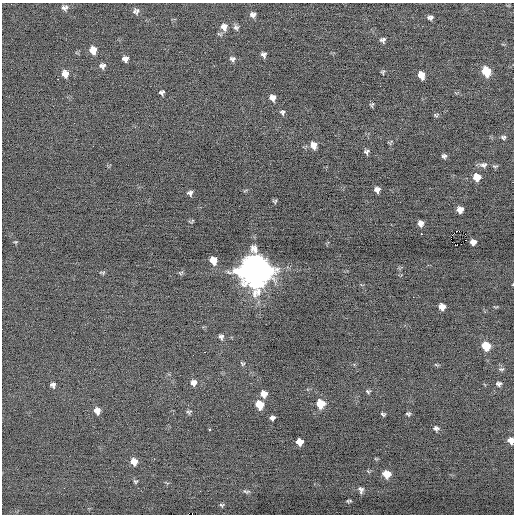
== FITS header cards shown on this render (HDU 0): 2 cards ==
NAXIS1  =                  512 / Axis length
NAXIS2  =                  512 / Axis length

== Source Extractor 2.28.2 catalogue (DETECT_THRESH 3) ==
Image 512 x 512 px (HDU 0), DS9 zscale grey, 1 PNG px = 1 image px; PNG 516 x 516 px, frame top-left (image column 1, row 512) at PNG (2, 3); no overlay
Background -0.0955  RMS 0.65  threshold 1.96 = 3 sigma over >= 5 px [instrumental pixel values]
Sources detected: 82; all 82 listed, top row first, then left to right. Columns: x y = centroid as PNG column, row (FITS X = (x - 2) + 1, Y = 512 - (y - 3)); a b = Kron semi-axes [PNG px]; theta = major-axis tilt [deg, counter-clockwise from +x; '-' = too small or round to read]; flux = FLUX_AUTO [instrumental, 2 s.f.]
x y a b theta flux
64 8 8 7 - 160
134 11 8 5 89 84
137 11 9 5 72 100
253 14 7 6 - 160
430 17 6 5 - 120
224 27 9 9 - 320
236 27 8 7 - 120
383 40 5 5 - 110
93 50 7 7 - 480
264 54 5 5 - 140
125 59 6 5 - 210
232 59 7 6 - 120
102 66 8 6 2 160
486 71 7 6 - 1200
383 72 4 4 - 60
65 74 8 7 - 330
421 75 7 5 -67 490
58 79 2 2 - 44
162 92 5 4 - 100
272 98 6 6 - 240
372 105 6 5 - 66
282 112 6 6 - 99
436 115 6 4 14 60
503 137 6 5 - 84
314 145 7 7 - 390
93 146 3 2 - 34
366 152 6 6 - 110
444 156 5 4 - 100
483 165 10 7 2 160
495 166 8 3 0 54
477 177 6 6 - 570
377 190 5 5 - 200
190 193 5 5 - 130
275 201 5 5 - 65
460 210 6 6 - 320
192 221 8 3 38 47
420 223 5 5 - 240
456 231 2 2 - 84
421 233 3 2 - 46
451 238 4 2 - 4200
465 240 2 2 - 310
15 242 5 4 - 49
473 242 6 5 - 250
461 244 2 2 - 500
455 245 3 2 - 100
213 260 7 6 - 560
254 271 13 12 - 81000
102 273 7 3 -5 58
180 273 6 5 - 64
413 297 2 2 - 28
442 307 6 5 - 350
221 337 7 6 - 110
486 346 7 6 - 1100
204 352 2 2 - 98
243 364 6 5 - 59
436 365 6 4 -20 48
501 369 8 5 8 83
193 383 7 7 - 220
499 384 6 5 - 110
53 385 6 5 - 130
368 391 6 5 - 75
264 394 6 6 - 350
320 404 7 7 - 900
259 405 7 6 - 800
97 411 7 6 - 280
189 412 6 5 - 81
383 414 4 3 - 70
408 414 5 4 - 73
272 418 5 4 - 150
436 428 6 5 - 110
209 430 3 3 - 220
511 440 6 5 - 270
299 442 6 5 - 410
376 459 6 3 -19 44
134 462 7 6 - 390
386 474 7 6 - 660
135 481 5 5 - 65
64 488 2 2 - 38
361 490 9 6 -76 130
246 491 9 4 -10 84
349 501 5 3 - 64
221 505 6 4 -2 58
At the frame edge (FLAGS 8, measured only in part): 1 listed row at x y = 511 440